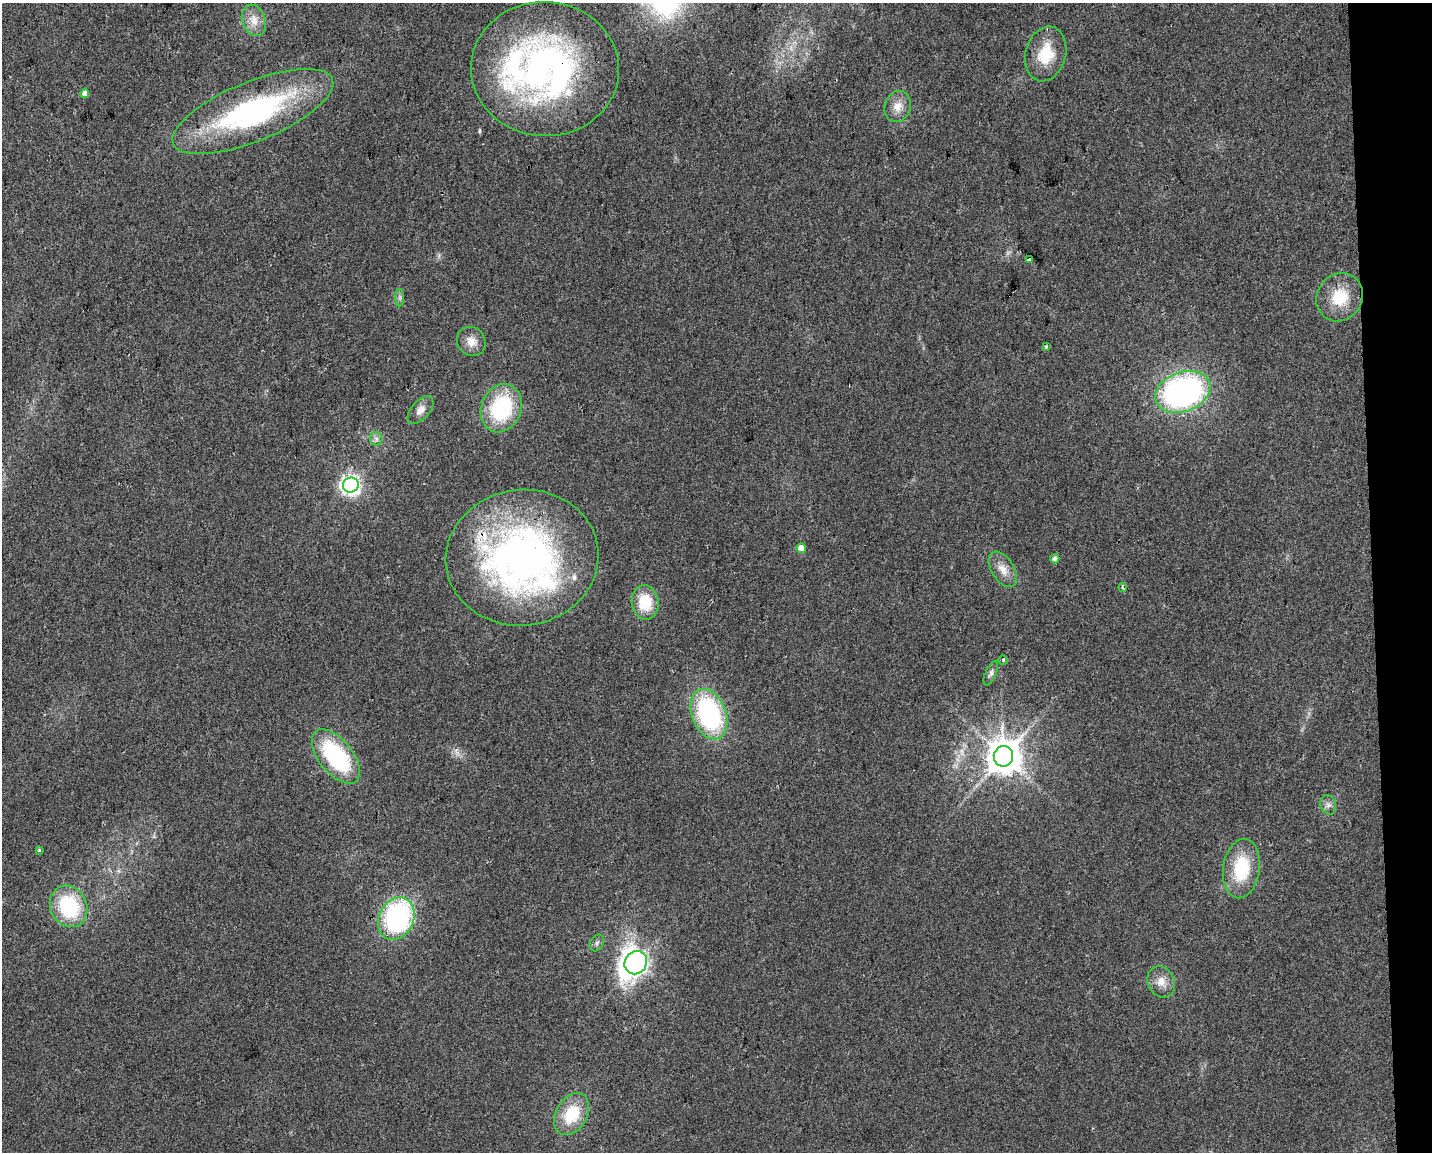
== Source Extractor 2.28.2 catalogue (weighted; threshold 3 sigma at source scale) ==
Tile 9 of 3 x 4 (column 3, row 3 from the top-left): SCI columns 2871-4300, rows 1151-2300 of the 4352 x 4599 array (HDU 1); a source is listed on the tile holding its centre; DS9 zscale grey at full resolution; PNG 1434 x 1154 px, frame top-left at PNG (2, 3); each listed source drawn as its Kron ellipse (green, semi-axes under 4 px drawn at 4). Shown black and unused: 4% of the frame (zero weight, under 2 of 3 exposures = <1% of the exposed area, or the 3 px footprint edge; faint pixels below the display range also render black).
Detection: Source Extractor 2.28.2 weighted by HDU 2 'WHT'; one run over the whole footprint, this tile lists its part. Background 0.0444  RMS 0.0069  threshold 0.0309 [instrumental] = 3 sigma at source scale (4.5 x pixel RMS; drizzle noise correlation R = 1.50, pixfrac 1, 0.0396/0.0396 arcsec/px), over >= 5 px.
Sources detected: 39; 3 inside a brighter listed object's ellipse — not listed separately; the other 36 listed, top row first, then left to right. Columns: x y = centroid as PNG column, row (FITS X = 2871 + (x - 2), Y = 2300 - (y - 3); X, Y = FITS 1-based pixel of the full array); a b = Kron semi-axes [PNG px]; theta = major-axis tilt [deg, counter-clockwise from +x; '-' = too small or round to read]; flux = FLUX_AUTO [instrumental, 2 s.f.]
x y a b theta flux
254 20 16 11 -70 8.5
1046 54 28 20 75 23
545 69 74 67 -2 260
85 93 4 4 - 5.5
898 106 16 13 70 8.4
253 112 86 29 22 150
1029 260 3 3 - 12
1340 297 25 22 56 25
400 298 9 4 -89 1.7
471 341 15 13 -45 8.1
1046 346 3 3 - 1.3
1183 392 28 19 20 200
501 408 25 20 69 61
420 410 16 9 48 5.6
376 439 7 6 - 2.3
351 485 8 7 - 340
801 548 5 4 - 8.4
522 558 76 68 8 320
1055 559 4 4 - 3
1003 569 20 11 -57 8.6
1123 587 4 3 - 2.6
645 602 17 13 -83 23
1003 660 4 4 - 1.1
991 673 13 5 66 2.4
709 714 26 17 -69 100
336 756 32 16 -51 74
1003 756 10 9 - 1700
1328 805 10 7 -73 3.1
39 850 4 4 - 0.73
1241 868 30 18 81 37
69 906 21 18 -63 55
396 919 22 17 62 130
597 943 9 6 58 2
636 963 12 10 51 530
1161 982 16 13 -66 7.9
572 1114 22 15 60 28
Overlapping masked pixels (flux is a lower limit): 2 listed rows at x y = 545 69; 522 558